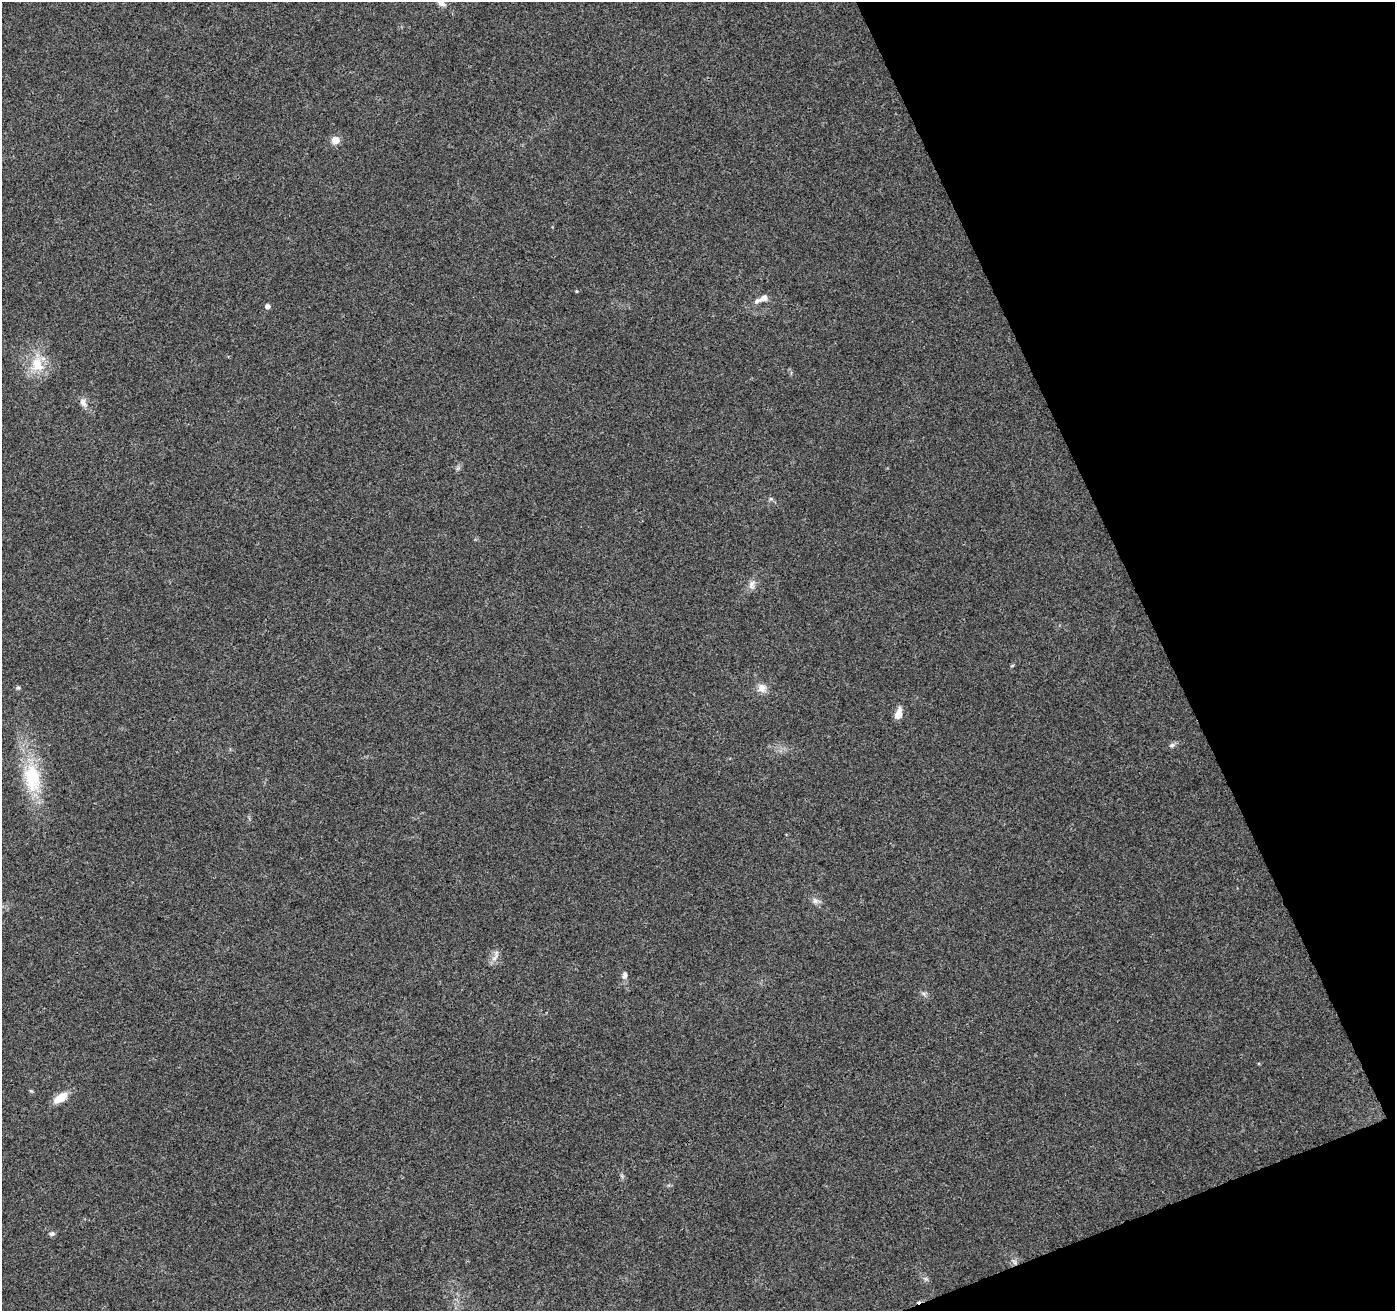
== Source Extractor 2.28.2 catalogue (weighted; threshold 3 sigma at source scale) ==
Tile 12 of 4 x 4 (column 4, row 3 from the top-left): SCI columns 4236-5628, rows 1475-2783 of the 5683 x 5510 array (HDU 1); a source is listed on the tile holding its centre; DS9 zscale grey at full resolution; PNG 1397 x 1313 px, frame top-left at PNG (2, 2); no overlay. Shown black and unused: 19% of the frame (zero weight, under 3 of 4 exposures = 5% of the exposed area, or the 3 px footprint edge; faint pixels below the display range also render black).
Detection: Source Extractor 2.28.2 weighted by HDU 2 'WHT'; one run over the whole footprint, this tile lists its part. Background 0.0469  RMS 0.0053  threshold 0.0238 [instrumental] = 3 sigma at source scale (4.5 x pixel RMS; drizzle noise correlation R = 1.50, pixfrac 1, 0.0396/0.0396 arcsec/px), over >= 5 px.
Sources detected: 24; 1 inside a brighter listed object's ellipse — not listed separately; the other 23 listed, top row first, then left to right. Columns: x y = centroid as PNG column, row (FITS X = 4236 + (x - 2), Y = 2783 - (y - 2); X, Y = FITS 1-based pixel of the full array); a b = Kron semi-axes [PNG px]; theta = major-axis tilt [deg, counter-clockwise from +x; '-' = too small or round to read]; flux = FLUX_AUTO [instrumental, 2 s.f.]
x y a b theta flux
442 3 14 7 -35 3.3
335 140 5 5 - 13
577 291 4 4 - 0.5
764 298 12 7 28 3.3
267 306 5 5 - 2.2
37 364 23 17 -71 14
83 402 12 8 -64 3
752 585 13 9 81 3
1012 666 5 3 - 0.51
18 688 6 4 0 0.78
762 688 12 11 - 3.9
899 713 14 7 76 4.7
1172 745 8 6 12 1.5
32 778 41 22 -82 31
815 901 9 8 - 2.2
495 957 15 5 48 2.6
624 976 11 7 71 2.1
924 994 9 5 -30 1.4
31 1091 6 3 -18 0.59
60 1098 18 9 33 7.3
52 1234 7 6 - 1.4
1014 1262 9 3 -45 1
926 1279 7 4 -18 0.99
Isophote crosses this tile's border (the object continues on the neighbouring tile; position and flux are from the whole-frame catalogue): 1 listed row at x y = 442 3